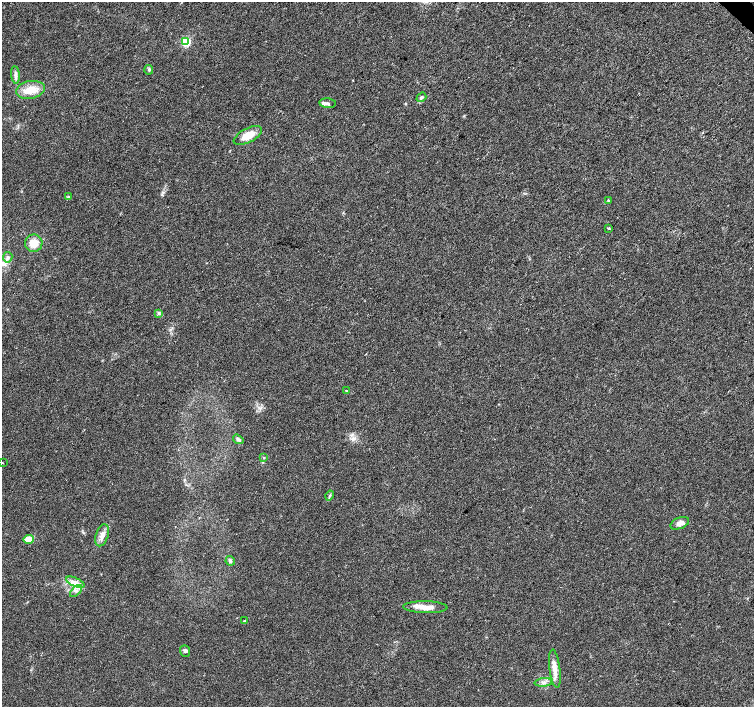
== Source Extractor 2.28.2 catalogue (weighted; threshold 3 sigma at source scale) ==
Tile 10 of 4 x 4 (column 2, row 3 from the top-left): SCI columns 1516-3019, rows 1638-3046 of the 6032 x 6027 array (HDU 1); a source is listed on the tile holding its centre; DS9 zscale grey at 2 x 2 block average (1 PNG px = mean of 2 x 2 image px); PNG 756 x 709 px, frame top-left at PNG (2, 2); each listed source drawn as its Kron ellipse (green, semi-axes under 4 px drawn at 4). Shown black and unused: <1% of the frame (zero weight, under 3 of 4 exposures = <1% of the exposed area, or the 3 px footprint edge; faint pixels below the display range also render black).
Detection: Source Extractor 2.28.2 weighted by HDU 2 'WHT'; one run over the whole footprint, this tile lists its part. Background 0.0212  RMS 0.0037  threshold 0.0165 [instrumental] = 3 sigma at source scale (4.5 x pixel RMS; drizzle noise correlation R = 1.50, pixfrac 1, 0.0396/0.0396 arcsec/px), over >= 5 px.
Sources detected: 31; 2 inside a brighter listed object's ellipse — not listed separately; the other 29 listed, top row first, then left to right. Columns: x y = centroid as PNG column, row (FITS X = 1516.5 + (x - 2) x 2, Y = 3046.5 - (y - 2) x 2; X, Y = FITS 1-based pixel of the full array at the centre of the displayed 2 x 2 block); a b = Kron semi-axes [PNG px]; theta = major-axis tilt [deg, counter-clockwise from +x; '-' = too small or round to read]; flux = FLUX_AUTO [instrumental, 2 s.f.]
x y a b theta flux
186 42 4 3 - 51
149 70 5 4 - 1.2
15 75 9 3 -85 2.5
30 90 14 8 10 14
421 97 5 3 - 1.7
328 103 8 5 -5 2.5
248 135 15 7 27 15
68 197 4 3 - 1.4
608 200 3 2 - 0.67
608 228 3 2 - 0.84
34 243 9 8 - 11
8 257 5 4 - 1.8
159 314 4 2 - 1.1
346 391 3 2 - 0.53
238 439 6 4 -36 1.9
264 457 3 2 - 0.62
2 463 3 2 - 0.34
330 495 5 3 - 1.2
680 523 10 5 22 4.2
102 535 11 6 70 5.3
28 539 5 4 - 9.9
230 561 5 4 - 1.6
75 582 10 4 -23 4.4
76 591 7 3 45 2.5
425 607 22 6 -1 9
244 621 4 3 - 0.78
185 651 6 5 - 1.8
555 669 19 5 -83 7.6
543 682 9 3 5 2.3
Diffuse or blended objects may show on this block-average render without a row.